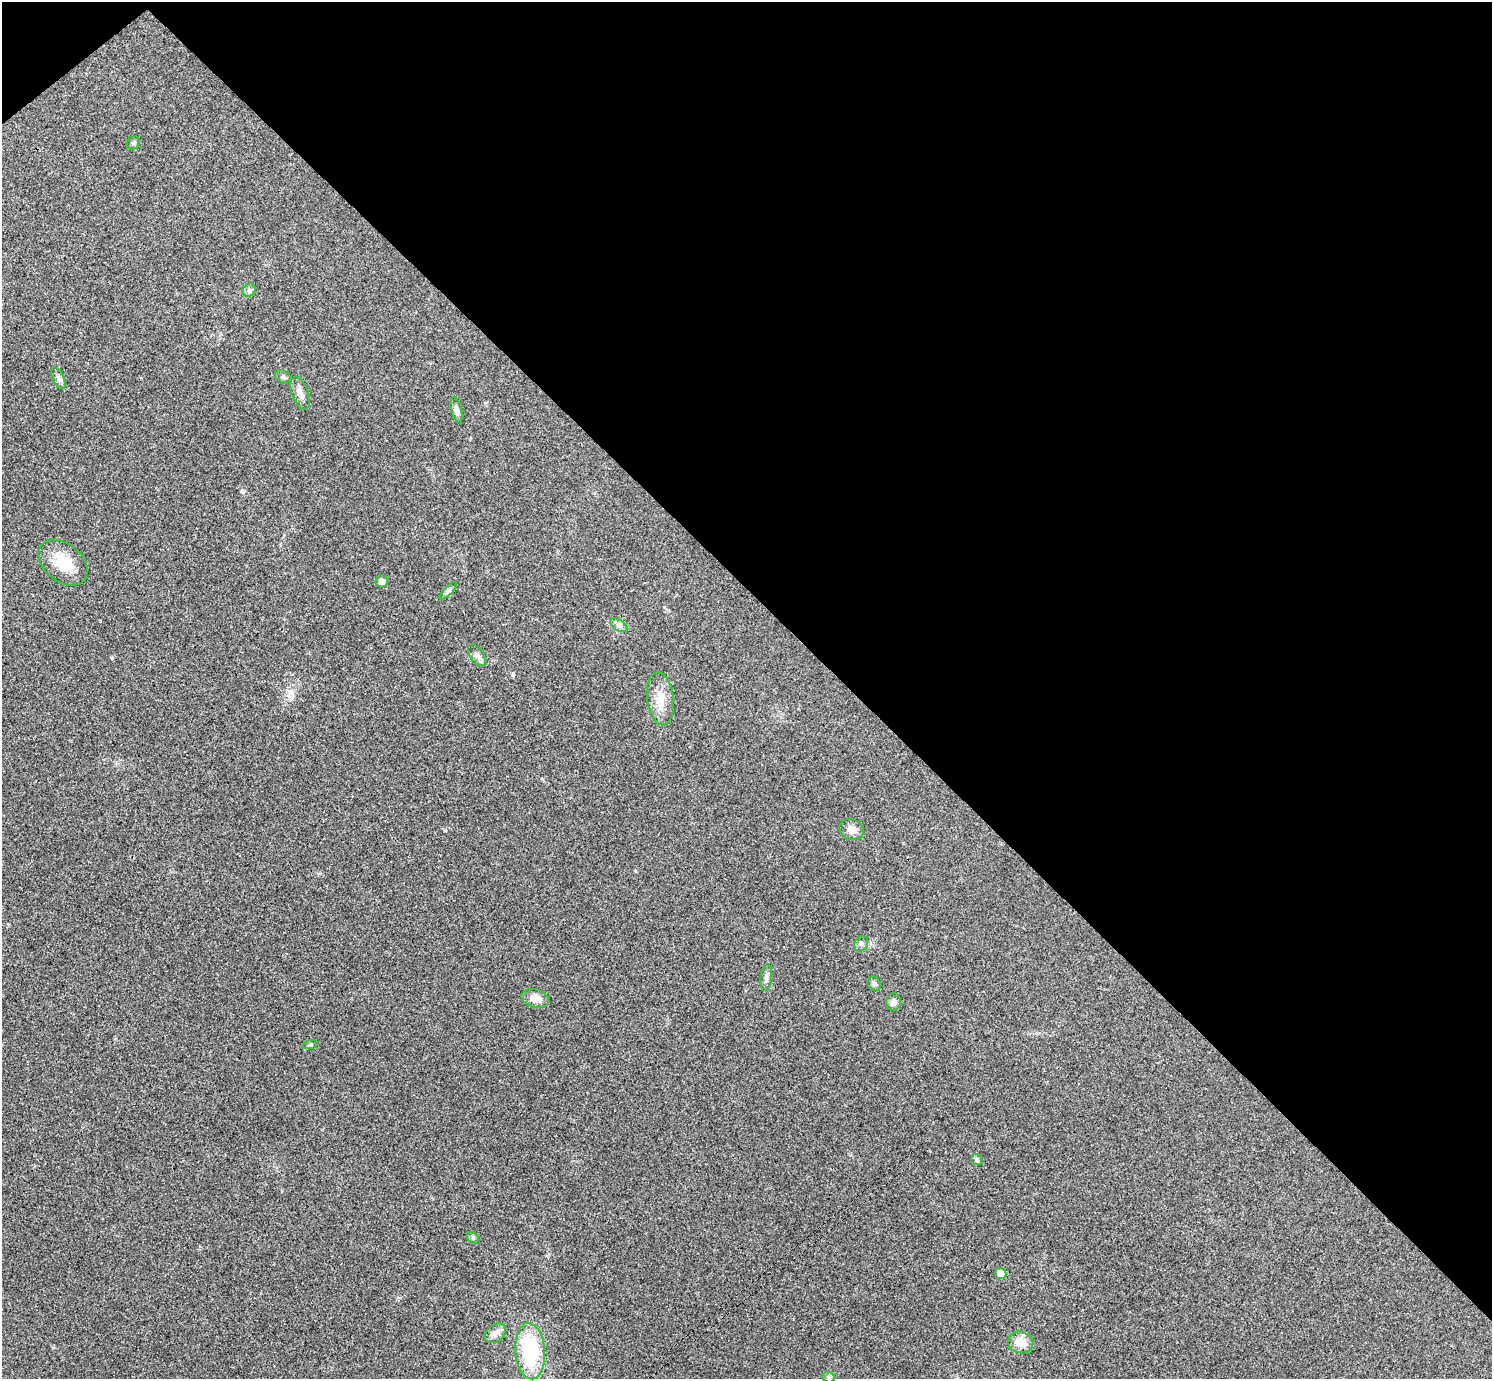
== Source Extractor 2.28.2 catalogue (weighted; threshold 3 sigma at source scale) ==
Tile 3 of 4 x 4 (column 3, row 1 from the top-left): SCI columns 2992-4481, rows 4297-5673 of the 5983 x 5981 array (HDU 1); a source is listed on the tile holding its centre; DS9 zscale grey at full resolution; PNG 1494 x 1381 px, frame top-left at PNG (2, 2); each listed source drawn as its Kron ellipse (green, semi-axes under 4 px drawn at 4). Shown black and unused: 44% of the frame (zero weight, under 3 of 4 exposures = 1% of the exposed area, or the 3 px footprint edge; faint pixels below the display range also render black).
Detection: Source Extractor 2.28.2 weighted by HDU 2 'WHT'; one run over the whole footprint, this tile lists its part. Background 0.029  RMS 0.0049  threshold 0.022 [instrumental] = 3 sigma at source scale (4.5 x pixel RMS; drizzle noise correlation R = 1.50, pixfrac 1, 0.05/0.05 arcsec/px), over >= 5 px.
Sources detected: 26; all 26 listed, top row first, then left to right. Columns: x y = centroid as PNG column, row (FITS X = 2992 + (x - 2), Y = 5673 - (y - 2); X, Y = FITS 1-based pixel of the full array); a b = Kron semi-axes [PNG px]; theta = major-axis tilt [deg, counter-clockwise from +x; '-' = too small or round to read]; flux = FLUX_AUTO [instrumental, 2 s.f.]
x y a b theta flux
133 143 7 6 - 1.1
249 290 7 6 - 1.2
283 377 8 6 -28 1.2
58 378 12 5 -63 1.6
300 393 17 8 -70 3.5
456 410 13 5 -76 1.8
63 562 28 19 -40 14
382 581 6 6 - 2.5
448 591 11 4 47 1.1
619 625 10 5 -34 1.5
477 655 12 6 -56 2.1
660 699 27 13 -82 8.2
852 829 12 10 -25 4
861 944 8 6 56 1.4
766 978 13 5 84 1.8
874 984 7 6 - 1.2
535 998 14 9 -17 5.2
894 1002 9 7 83 2.5
310 1045 8 3 13 0.66
977 1160 5 5 - 1.4
473 1238 6 5 - 0.92
1001 1274 6 5 - 6.4
495 1333 12 8 39 2.8
1020 1342 13 10 -19 6.9
530 1351 28 15 -86 36
829 1377 6 5 - 0.87
Unlisted compact peaks at least as high as the median listed source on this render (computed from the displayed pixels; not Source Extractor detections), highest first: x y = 513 675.